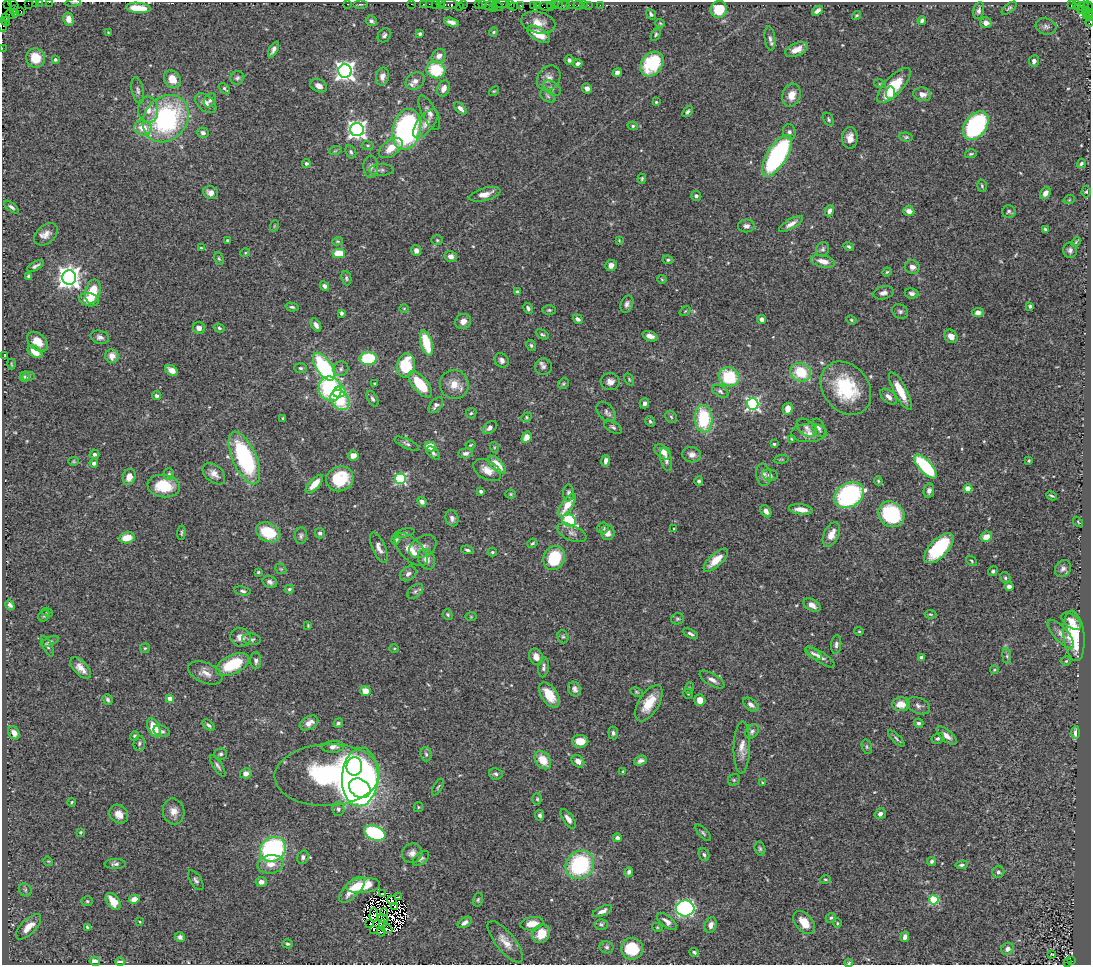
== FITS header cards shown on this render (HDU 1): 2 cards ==
NAXIS1  =                 1089
NAXIS2  =                  963

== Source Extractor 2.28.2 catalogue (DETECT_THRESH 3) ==
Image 1089 x 963 px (HDU 1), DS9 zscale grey, 1 PNG px = 1 image px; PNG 1093 x 967 px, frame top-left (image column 1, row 963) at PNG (2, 2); each listed source drawn as its Kron ellipse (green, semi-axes under 4 px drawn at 4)
Background 1.29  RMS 0.046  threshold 0.138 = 3 sigma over >= 5 px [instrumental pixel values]
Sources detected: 533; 8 with non-positive FLUX_AUTO (blend fragments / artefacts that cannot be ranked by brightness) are neither listed nor drawn; of the other 525, the 500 brightest by FLUX_AUTO listed and drawn (25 fainter detections omitted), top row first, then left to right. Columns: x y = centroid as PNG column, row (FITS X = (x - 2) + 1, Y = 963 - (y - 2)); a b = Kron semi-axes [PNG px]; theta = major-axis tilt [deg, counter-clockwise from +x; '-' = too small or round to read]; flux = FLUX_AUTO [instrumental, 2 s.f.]
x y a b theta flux
35 2 2 2 - 27
39 2 2 2 - 22
49 2 2 2 - 38
7 3 3 2 - 6.9
28 3 2 2 - 73
73 3 8 4 10 4.1
347 4 2 2 - 20
360 4 7 3 0 4.3
411 4 2 2 - 37
423 4 2 2 - 43
429 4 2 2 - 34
440 4 3 2 - 110
449 4 9 3 0 250
463 4 3 2 - 73
501 4 7 2 0 270
511 4 4 2 - 47
13 5 6 2 -54 51
436 5 4 3 - 260
478 5 3 2 - 44
482 5 3 3 - 110
490 5 6 4 23 200
520 5 2 2 - 46
537 5 3 3 - 91
551 5 3 2 - 140
554 5 3 2 - 67
558 5 2 2 - 74
564 5 6 3 11 97
570 5 2 2 - 12
578 5 5 3 - 110
583 5 2 2 - 19
589 5 5 2 - 47
600 5 2 2 - 21
1072 5 3 2 - 530
1076 5 3 2 - 22
459 6 2 2 - 35
497 6 6 3 -26 270
534 6 3 3 - 160
1082 6 7 4 18 100
1088 6 5 3 - 180
513 7 3 2 - 59
546 7 7 3 -11 270
138 8 12 5 -5 64
493 8 2 2 - 48
1009 8 9 4 40 5.4
719 9 8 8 - 77
14 10 4 3 - 70
979 10 8 5 76 10
21 11 4 3 - 77
817 11 6 4 39 11
1081 11 3 2 - 70
1087 12 6 3 -37 150
15 14 3 3 - 38
651 14 5 4 - 6.4
10 15 5 2 - 66
856 15 5 3 - 3.9
1086 15 4 3 - 69
1090 16 4 2 - 140
6 17 2 2 - 42
69 19 6 5 - 29
5 21 4 3 - 85
371 21 6 5 - 8.1
922 21 4 3 - 7.7
452 22 8 4 -17 15
538 22 17 10 -12 35
1090 22 4 2 - 63
660 23 5 3 - 3.4
986 23 6 5 - 17
2 25 7 2 -83 55
1046 27 10 8 -17 11
108 32 3 3 - 2.5
494 32 4 3 - 4.1
420 34 4 3 - 5.8
538 34 13 6 -31 52
656 34 7 4 61 5
384 35 7 6 - 8.3
770 39 12 5 -83 11
2 48 2 2 - 24
273 50 9 4 61 12
796 50 12 6 22 31
439 56 7 6 - 19
35 58 10 9 - 55
55 60 3 3 - 6.9
569 60 4 4 - 8.9
1034 61 6 5 - 14
578 64 5 3 - 8.9
652 64 13 10 51 160
436 70 9 8 - 130
345 71 7 7 - 1600
617 73 5 4 - 11
382 76 9 6 78 16
237 78 7 6 - 7.6
549 78 13 11 56 25
172 79 9 7 -51 41
415 81 10 8 33 21
880 84 6 3 -17 3.3
319 86 9 6 -22 17
894 86 22 9 47 120
444 88 8 6 67 19
552 88 10 6 -34 10
587 88 5 4 - 14
225 89 7 3 -46 5.3
138 90 13 6 -78 12
494 91 6 3 43 3.3
890 93 6 4 84 17
922 94 9 7 -12 21
791 95 12 9 72 35
548 96 8 5 -37 7.9
210 100 7 5 59 7.5
656 102 3 3 - 3.6
206 103 12 7 -40 23
460 108 7 4 -43 16
148 110 13 10 -88 32
688 112 6 4 49 6.9
429 113 19 7 -63 20
166 119 25 21 50 500
829 119 7 4 -62 5
426 123 17 8 51 27
633 126 5 4 - 4.7
976 126 16 10 54 360
143 128 9 7 -10 44
407 129 21 14 76 760
357 130 6 6 - 1500
789 132 8 6 -76 10
203 133 6 5 - 11
906 137 7 4 -8 5.1
850 138 11 7 90 26
368 146 6 4 -2 4.6
391 148 13 7 35 42
335 151 6 4 19 4.2
351 152 7 5 -63 7.6
971 154 6 3 11 4.1
777 156 23 10 58 470
306 163 4 4 - 6.4
1081 164 5 4 - 4.6
371 167 11 7 -89 15
381 170 12 6 1 12
642 179 5 3 - 3.8
982 186 6 4 -75 5
1086 192 6 4 88 4.1
211 193 7 6 - 20
1045 193 6 5 - 17
485 194 16 6 15 27
696 196 5 5 - 7.6
1069 200 6 3 18 3.2
11 207 8 4 -37 7.5
829 211 6 4 72 11
909 211 6 5 - 21
1009 211 7 6 - 6.8
791 224 14 5 30 19
274 226 6 3 71 3.1
746 226 8 6 -1 13
1045 229 4 3 - 5
46 234 13 9 41 23
227 240 3 3 - 4.1
437 240 6 5 - 4.6
619 240 4 3 - 3
337 241 5 4 - 3.7
1076 242 5 3 - 3.3
849 247 5 4 - 5.7
201 248 4 3 - 3
823 249 7 6 - 8.3
1070 250 8 7 - 9.5
416 251 5 5 - 12
245 253 5 3 - 2.7
339 254 6 4 0 69
451 256 6 5 - 16
219 259 6 3 -63 4.3
668 260 5 4 - 5.1
823 261 12 6 -14 30
611 265 6 5 - 18
35 266 9 3 28 8.4
912 267 7 7 - 16
887 272 4 4 - 3.7
29 276 4 3 - 5.8
69 277 7 7 - 2500
346 278 7 5 -82 5.9
662 279 5 3 - 2.8
324 286 5 4 - 9.4
93 291 12 7 76 79
517 292 4 3 - 7.1
883 293 10 6 14 14
912 293 7 5 -9 10
89 300 10 6 -10 42
627 304 9 6 67 11
1030 306 3 3 - 5.5
292 307 6 4 -14 6.5
404 308 5 3 - 2.8
528 308 6 4 -62 8
549 310 6 4 0 4.6
685 311 6 3 37 3.5
900 311 8 7 - 8.3
978 312 6 4 5 13
341 313 4 3 - 6.4
578 319 5 4 - 8
762 319 4 4 - 10
851 320 5 4 - 4.1
463 321 8 7 - 20
316 325 7 4 -60 14
199 328 6 5 - 17
219 328 6 4 -19 5.4
542 334 7 4 -27 5.2
650 336 8 5 -22 17
951 336 7 6 - 23
100 337 9 6 -14 12
38 342 12 8 -40 37
427 343 13 5 -74 110
531 345 6 4 -59 5.7
35 352 8 5 -33 49
5 356 3 2 - 3.3
112 356 7 6 - 29
368 358 8 6 4 190
502 360 7 6 - 12
11 364 5 3 - 2.9
406 365 12 9 81 130
324 367 16 7 -56 330
543 367 8 8 - 11
300 368 6 5 - 6
341 369 8 7 - 9.5
171 370 7 5 -33 22
801 372 11 9 -25 110
29 376 6 3 20 4.1
25 377 5 5 - 4.5
729 377 10 9 - 160
629 379 6 3 -64 3.8
610 382 9 8 - 17
375 383 4 3 - 4
420 384 16 7 -51 120
454 384 14 14 - 43
563 384 6 5 - 4.3
846 388 29 22 -52 200
330 389 12 11 - 280
720 391 9 5 -31 8.8
900 391 21 6 -62 58
339 392 6 5 - 79
157 396 4 4 - 7.8
888 397 10 6 -43 15
373 399 9 5 -61 7.8
340 400 11 8 -52 120
644 403 5 4 - 10
753 404 6 6 - 620
436 405 9 5 49 12
788 409 6 5 - 28
606 412 12 7 -49 11
471 413 5 5 - 4.6
526 417 5 4 - 4.1
671 417 7 5 -47 5.4
283 418 3 3 - 4.1
703 419 13 9 -87 180
650 421 5 4 - 5.3
613 427 9 5 -29 8
490 428 8 5 38 15
807 428 11 7 -39 14
819 428 10 6 -68 12
809 433 18 9 2 26
527 437 6 4 60 34
792 439 4 3 - 3.6
407 444 13 4 -25 8.3
774 444 3 3 - 4.3
470 445 5 3 - 3.5
430 446 6 5 - 57
494 447 5 3 - 3.3
663 452 9 6 -36 23
433 453 8 5 -44 7.6
466 453 7 5 3 9.3
94 454 5 4 - 7.6
353 455 5 5 - 25
692 455 9 7 -9 18
244 458 28 12 -66 340
666 459 12 5 -77 13
781 459 7 3 8 3.9
73 461 5 4 - 3.7
606 461 6 3 79 12
1029 461 3 3 - 3.9
94 463 4 4 - 9
497 465 11 5 -44 54
926 467 15 6 -48 290
487 470 15 9 -30 33
169 474 6 5 - 6.5
214 474 13 8 -42 23
763 475 11 7 -79 15
770 475 8 5 -12 9.5
129 477 8 6 72 30
340 479 14 12 23 120
400 479 5 5 - 410
699 481 4 4 - 6.3
878 481 4 3 - 3.9
314 484 11 5 48 43
164 486 16 11 -7 100
968 488 4 4 - 65
481 491 4 3 - 10
929 491 7 5 80 11
568 493 8 5 86 8.7
511 494 5 4 - 3.7
849 495 16 11 29 460
1051 496 5 2 - 4.2
422 502 5 4 - 14
567 505 13 5 56 55
801 509 12 5 -7 29
766 511 6 5 - 16
891 514 14 12 -43 260
452 518 8 6 -73 12
569 520 7 5 -37 280
1078 522 6 3 -47 3.1
603 528 6 5 - 8.2
674 529 3 2 - 3.3
268 532 13 9 -25 100
181 533 7 3 83 4.5
320 533 5 5 - 7.9
404 533 10 3 13 5.4
572 533 16 7 -23 17
607 533 7 7 - 20
831 534 13 7 64 33
301 536 8 6 85 8
986 537 6 5 - 30
127 538 8 5 11 45
396 540 5 4 - 10
532 543 5 3 - 3.8
423 547 14 10 32 23
379 548 16 6 -66 19
939 548 19 9 46 250
411 550 21 10 -45 44
467 550 6 4 -8 6.8
492 552 4 4 - 4.1
554 558 12 10 67 120
426 559 10 8 -63 24
716 560 15 6 43 45
972 561 6 4 -39 4.3
281 569 6 4 -44 4.7
1063 569 9 7 52 12
993 571 5 4 - 6.5
258 572 3 3 - 3.6
408 574 9 6 35 13
1005 578 6 5 - 5.4
270 582 7 5 -24 9.7
1009 586 4 4 - 11
289 589 5 3 - 5.1
243 591 8 4 -10 6.9
415 591 9 6 39 8.5
10 605 5 4 - 8.2
812 605 9 5 -30 19
47 612 6 4 -17 4.1
930 614 6 4 -7 3.6
448 615 5 4 - 5
44 616 6 5 - 5
471 617 6 4 0 3.1
677 619 6 5 - 5.3
1071 621 11 6 -37 23
308 625 4 3 - 3
859 631 5 4 - 3.7
690 634 8 4 -28 8.1
1061 634 18 7 -48 21
1074 636 25 10 -84 140
241 637 10 9 - 22
563 637 7 5 -74 5.5
252 639 9 5 -8 7.8
49 641 9 4 23 5.8
836 644 9 5 85 9.5
47 646 11 4 -63 7.5
145 648 5 5 - 3.9
394 648 5 3 - 2.7
813 654 9 4 -34 7.9
1007 656 8 4 -83 6
536 657 8 6 -63 22
820 657 17 5 -33 15
921 657 4 4 - 5.1
256 661 8 5 -87 9.7
1066 661 4 4 - 4.3
232 664 18 9 26 130
544 667 10 5 82 10
81 668 13 6 -46 28
994 670 4 3 - 3
205 673 18 10 -23 28
712 680 14 6 -30 15
689 688 6 3 72 4.4
575 689 7 6 - 11
365 691 5 5 - 36
636 692 6 4 -27 4
688 694 5 5 - 3.7
549 695 14 8 -55 56
170 698 4 4 - 32
108 699 5 5 - 7.7
700 700 6 5 - 34
649 703 20 10 58 66
901 704 9 7 1 45
751 705 9 5 -39 12
918 706 12 8 -23 13
309 723 10 6 30 23
338 723 5 4 - 5.6
919 723 5 4 - 8.4
208 725 7 4 -40 6.5
154 728 10 5 -66 75
161 731 8 5 -20 8.3
752 731 8 6 54 7.8
14 733 7 5 -57 21
613 733 6 5 - 8.4
1076 733 6 4 88 14
134 736 5 4 - 4.5
947 736 12 5 -40 19
896 738 10 4 -45 6.8
938 738 6 5 - 7.4
580 741 8 6 0 41
139 743 7 5 86 7.4
333 747 11 6 5 14
742 747 26 8 88 32
867 747 7 5 -73 5.6
221 754 6 5 - 6.1
426 754 7 6 - 6.7
543 760 10 7 -53 58
578 761 7 5 -43 20
640 761 6 4 24 9.5
218 766 12 4 -57 9.1
354 766 9 7 85 300
623 771 4 3 - 3.3
246 773 6 5 - 16
496 774 7 5 -12 8.7
327 775 52 31 3 760
360 777 29 18 86 2000
734 780 6 5 - 5.2
762 783 3 2 - 3.2
438 787 9 3 60 4.3
360 788 11 9 -36 470
537 799 5 4 - 4.2
72 802 4 3 - 3.2
418 807 5 4 - 4.1
338 809 7 6 - 9.5
174 811 13 10 -78 26
119 814 10 8 -45 33
880 814 6 5 - 11
540 815 5 4 - 8.6
568 819 11 5 -55 19
81 832 4 3 - 3.7
375 833 11 7 -22 390
703 833 10 4 -48 6.4
617 838 4 4 - 11
273 849 13 11 35 480
760 849 7 5 -74 6.3
412 853 10 9 - 19
704 855 7 5 -67 6.5
303 857 7 5 70 8
421 858 9 6 39 9.3
48 861 5 4 - 2.9
932 861 5 4 - 5.4
115 864 10 5 0 9.2
271 864 13 9 9 33
580 865 15 13 44 300
962 865 6 4 8 6
629 872 5 4 - 9.3
998 872 6 6 - 8.5
825 879 5 3 - 3.5
196 880 11 5 -57 9.2
261 882 5 5 - 15
363 885 17 7 6 91
25 890 7 6 - 7.2
352 890 16 7 45 53
382 894 4 2 - 11
398 897 2 2 - 9.1
134 899 5 4 - 27
392 900 5 2 - 5.9
478 900 7 5 74 5.3
934 900 5 4 - 200
87 901 6 5 - 5.2
113 901 9 6 -53 50
395 907 3 2 - 4.3
685 908 9 8 - 660
602 911 10 4 23 13
384 912 4 2 - 7.8
374 915 7 3 90 5.6
831 918 5 4 - 4.5
383 919 5 2 - 11
667 921 12 5 -39 16
140 922 3 2 - 3
465 922 8 4 32 14
383 923 3 2 - 5.7
804 923 13 8 -51 46
837 923 4 4 - 3.4
370 924 3 2 - 3
532 924 12 6 9 39
601 924 6 5 - 6.5
711 925 8 5 72 14
29 927 16 7 45 39
87 927 3 3 - 4.4
657 927 5 3 - 3
387 929 6 2 -20 9.1
374 930 3 2 - 4.8
381 932 4 3 - 5.9
541 934 10 8 52 53
180 937 5 4 - 11
905 937 5 4 - 11
505 942 25 9 -51 38
287 944 5 4 - 5.8
607 947 7 6 - 6.8
632 949 11 11 - 90
1007 949 6 5 - 15
694 952 5 3 - 5.4
1051 954 3 3 - 4
95 961 5 4 - 22
1071 961 4 3 - 130
120 962 5 3 - 15
849 963 4 3 - 4.2
1067 963 3 2 - 77
At the frame edge (FLAGS 8, measured only in part): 13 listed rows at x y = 35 2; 39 2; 49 2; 7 3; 28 3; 73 3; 1088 6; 1090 16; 1090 22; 2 25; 2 48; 849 963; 1067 963
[25 fainter detections neither listed nor drawn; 8 non-positive-flux detections neither listed nor drawn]